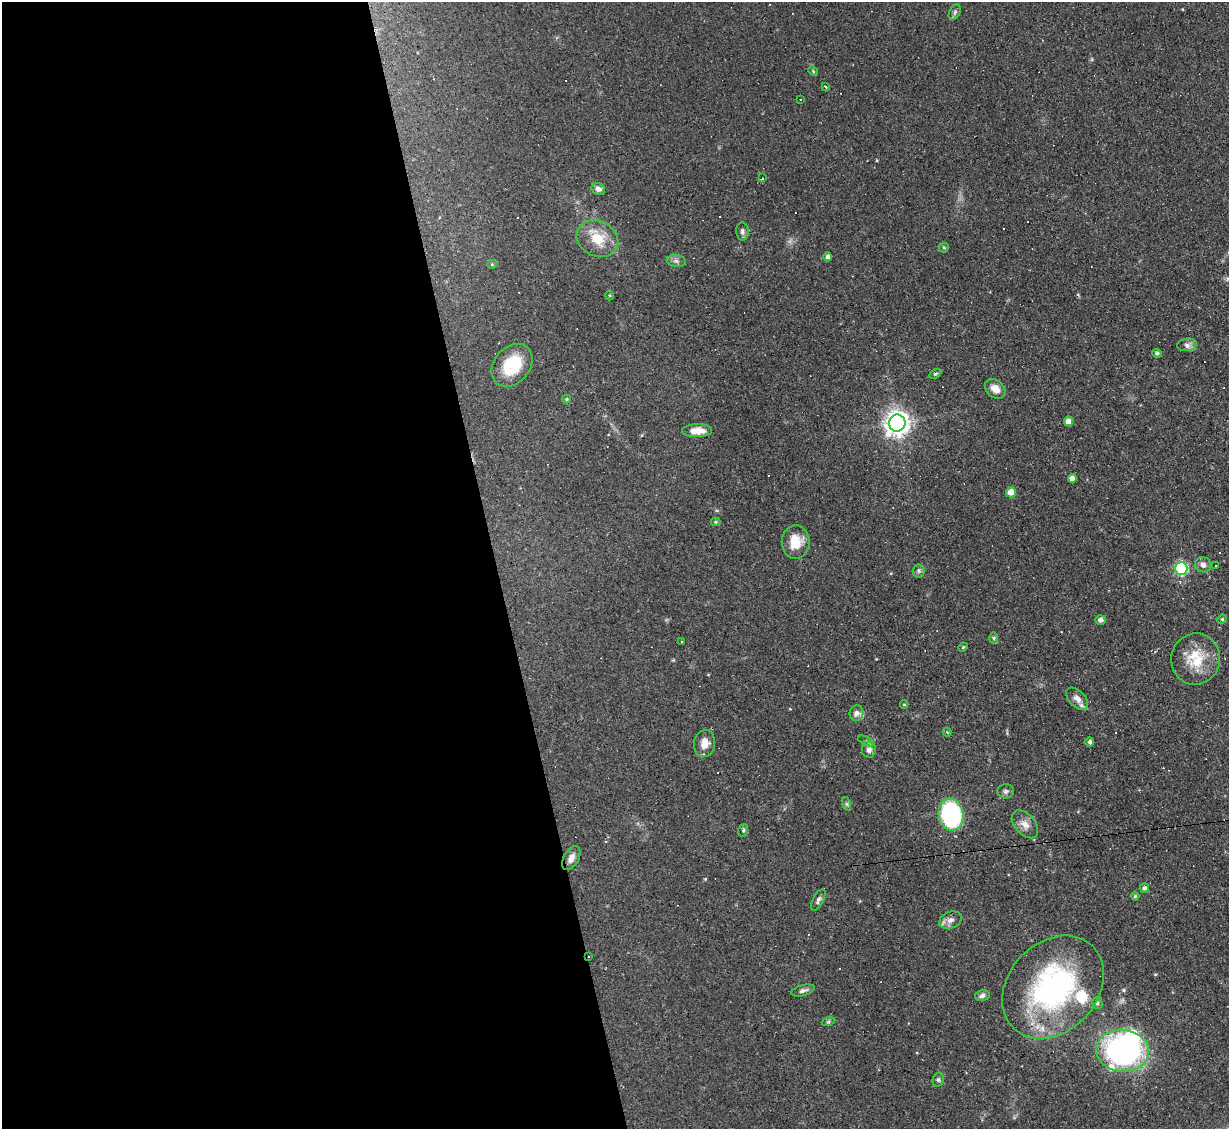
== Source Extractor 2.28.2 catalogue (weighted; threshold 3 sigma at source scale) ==
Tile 9 of 4 x 4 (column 1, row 3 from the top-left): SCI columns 1-1227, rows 1374-2500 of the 4909 x 4884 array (HDU 1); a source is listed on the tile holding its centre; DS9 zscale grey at full resolution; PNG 1231 x 1131 px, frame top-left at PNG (2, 2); each listed source drawn as its Kron ellipse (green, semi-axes under 4 px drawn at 4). Shown black and unused: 40% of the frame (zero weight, under 2 of 3 exposures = <1% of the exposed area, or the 3 px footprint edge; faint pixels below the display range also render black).
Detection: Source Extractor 2.28.2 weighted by HDU 2 'WHT'; one run over the whole footprint, this tile lists its part. Background 0.067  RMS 0.0045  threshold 0.0204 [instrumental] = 3 sigma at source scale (4.5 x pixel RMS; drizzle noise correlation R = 1.50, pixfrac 1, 0.05/0.05 arcsec/px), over >= 5 px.
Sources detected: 87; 1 inside a brighter object's white glare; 20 cosmic-ray / hot-pixel residue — neither listed nor drawn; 4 inside a brighter listed object's ellipse — not listed separately; the other 62 listed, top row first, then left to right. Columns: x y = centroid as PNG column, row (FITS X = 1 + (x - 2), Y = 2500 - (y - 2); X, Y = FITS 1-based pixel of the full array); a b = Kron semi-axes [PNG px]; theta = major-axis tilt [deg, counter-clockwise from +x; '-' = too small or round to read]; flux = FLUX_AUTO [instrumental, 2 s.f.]
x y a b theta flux
955 12 8 5 60 1.1
813 71 5 4 - 0.56
825 86 3 3 - 1.3
800 99 2 2 - 0.36
763 178 4 2 - 0.43
598 189 7 5 -28 1.9
742 232 9 6 -86 1.4
597 239 21 17 -27 12
944 248 5 4 - 0.6
828 257 4 4 - 1.6
676 261 9 6 -9 1.4
492 264 5 4 - 0.5
609 295 5 3 - 0.47
1187 345 10 6 7 1.9
1157 353 4 4 - 1.1
512 365 24 18 50 17
935 374 6 4 29 0.62
995 389 11 8 -40 4.1
567 399 4 4 - 0.47
1068 421 5 4 - 3.5
897 423 8 8 - 380
697 431 15 6 1 4.8
1072 478 5 4 - 2.4
1011 492 5 5 - 4.3
715 522 5 4 - 0.66
796 542 17 14 89 8.6
1203 565 8 7 - 1.8
1216 566 3 3 - 5.8
1181 568 6 6 - 53
919 571 6 6 - 0.97
1222 619 5 4 - 0.53
1100 620 5 5 - 1.6
994 638 6 4 -90 0.6
681 641 3 2 - 0.46
963 647 5 4 - 0.54
1196 659 26 24 79 15
1077 699 13 8 -44 2.6
904 704 4 3 - 0.42
856 713 8 7 - 1.7
947 732 4 4 - 0.41
866 741 9 4 -25 0.8
1090 742 4 4 - 0.99
705 744 13 10 81 4.6
869 750 8 7 - 2.1
1006 791 8 7 - 1.2
847 804 7 4 -71 0.82
951 815 16 12 -79 60
1025 824 16 10 -48 3.7
743 830 6 5 - 0.74
571 858 13 7 61 2.9
1144 888 4 4 - 1.2
1135 896 4 4 - 0.59
818 900 12 5 62 1.3
950 920 11 8 23 2.7
589 956 3 2 - 5
1053 987 57 44 47 94
803 990 12 5 15 1.6
982 996 7 5 14 1.5
1097 1003 6 5 - 0.93
828 1022 7 4 18 0.68
1123 1051 26 21 -6 110
938 1080 7 5 77 0.86
Overlapping masked pixels (flux is a lower limit): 1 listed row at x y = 589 956